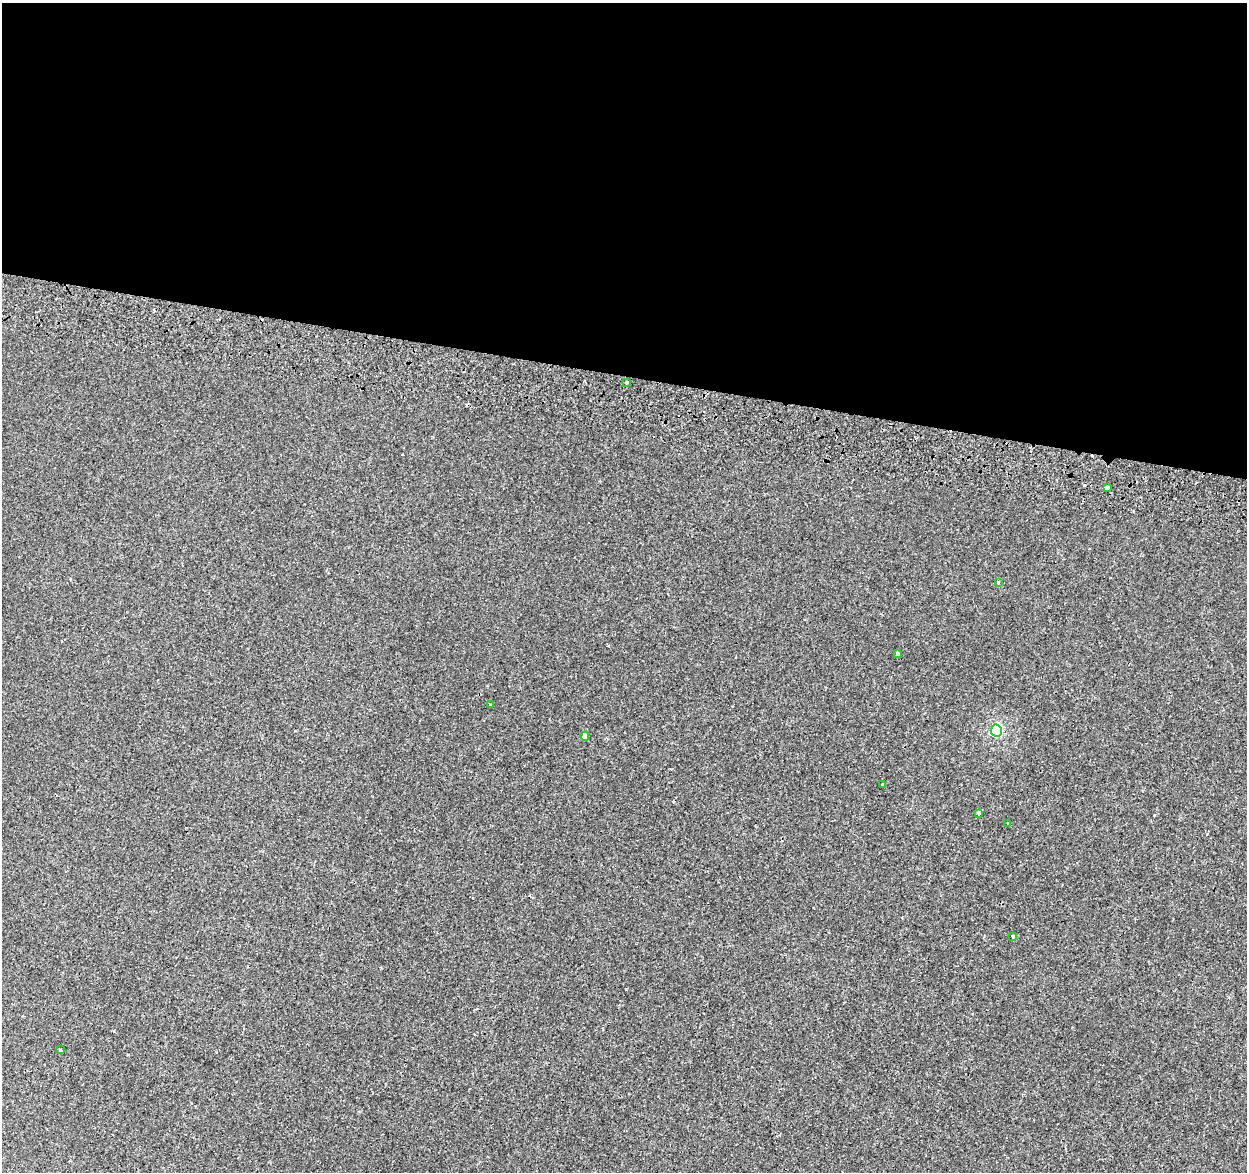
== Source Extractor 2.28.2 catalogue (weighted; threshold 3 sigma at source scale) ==
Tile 3 of 4 x 4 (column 3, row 1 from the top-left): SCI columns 2514-3758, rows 3849-5018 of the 5018 x 5298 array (HDU 1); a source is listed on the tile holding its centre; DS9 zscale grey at full resolution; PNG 1249 x 1174 px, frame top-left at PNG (2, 3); each listed source drawn as its Kron ellipse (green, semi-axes under 4 px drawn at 4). Shown black and unused: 32% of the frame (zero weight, under 2 of 3 exposures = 3% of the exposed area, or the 3 px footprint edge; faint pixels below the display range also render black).
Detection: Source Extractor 2.28.2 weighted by HDU 2 'WHT'; one run over the whole footprint, this tile lists its part. Background -7.21e-05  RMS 0.0029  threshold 0.0129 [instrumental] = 3 sigma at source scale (4.5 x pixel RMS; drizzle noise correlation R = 1.50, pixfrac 1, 0.0396/0.0396 arcsec/px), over >= 5 px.
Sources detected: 14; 2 cosmic-ray / hot-pixel residue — neither listed nor drawn; the other 12 listed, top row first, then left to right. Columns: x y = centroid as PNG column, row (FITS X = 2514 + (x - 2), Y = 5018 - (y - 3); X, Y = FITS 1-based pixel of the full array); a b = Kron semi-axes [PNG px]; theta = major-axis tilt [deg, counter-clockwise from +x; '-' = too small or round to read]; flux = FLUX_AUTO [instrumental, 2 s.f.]
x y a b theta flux
626 382 3 3 - 0.52
1107 488 4 4 - 2.7
998 582 3 3 - 1.2
898 654 3 3 - 0.92
491 705 3 2 - 0.26
996 731 6 5 - 29
585 736 4 4 - 1.3
883 785 3 3 - 1.2
979 813 4 4 - 0.46
1007 823 3 2 - 0.26
1013 936 3 3 - 0.54
60 1050 3 3 - 0.56